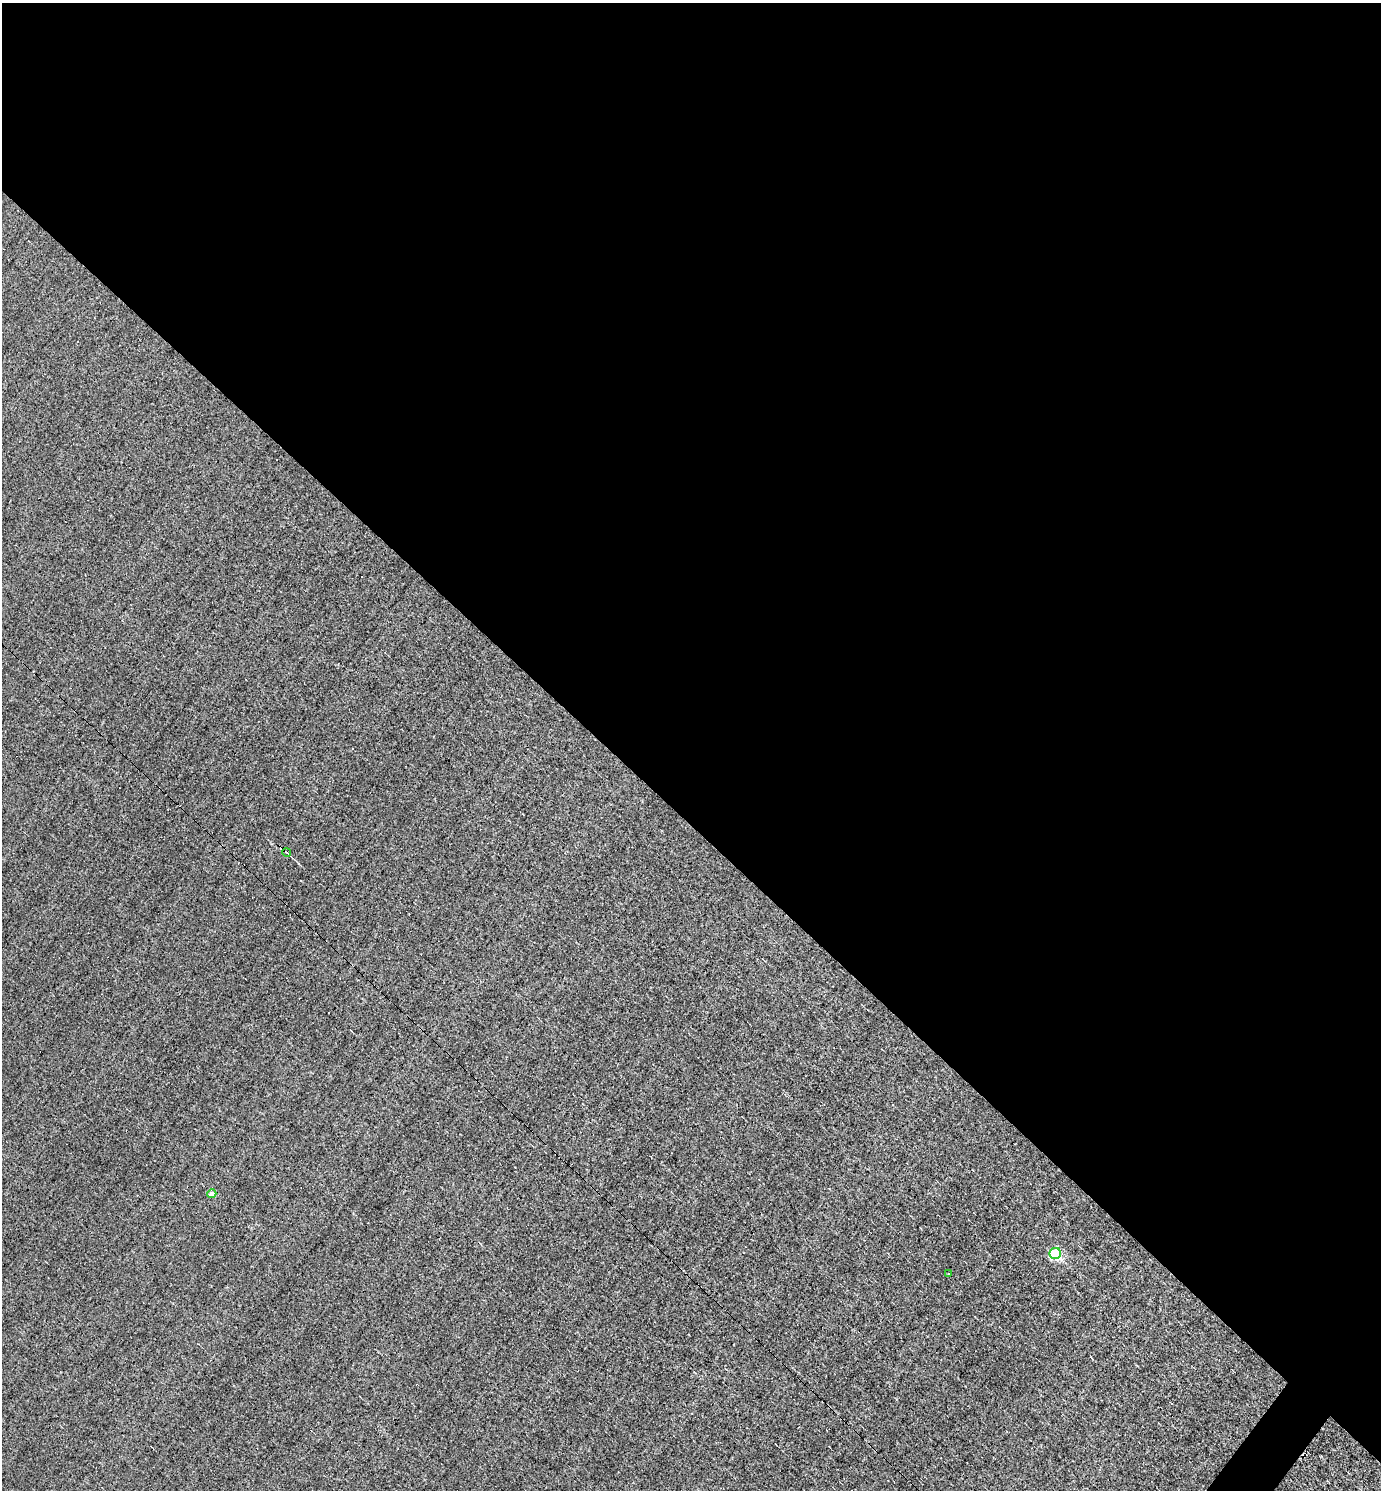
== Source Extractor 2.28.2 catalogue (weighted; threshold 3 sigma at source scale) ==
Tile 3 of 4 x 4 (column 3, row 1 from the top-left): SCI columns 2906-4284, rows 4465-5952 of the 5953 x 5952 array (HDU 1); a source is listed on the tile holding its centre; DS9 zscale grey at full resolution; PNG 1383 x 1492 px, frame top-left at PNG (2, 3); each listed source drawn as its Kron ellipse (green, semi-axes under 4 px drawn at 4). Shown black and unused: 56% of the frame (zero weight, under 3 of 5 exposures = <1% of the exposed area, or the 3 px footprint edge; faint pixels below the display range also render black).
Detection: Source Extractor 2.28.2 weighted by HDU 2 'WHT'; one run over the whole footprint, this tile lists its part. Background -0.00175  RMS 0.045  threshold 0.202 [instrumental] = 3 sigma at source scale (4.5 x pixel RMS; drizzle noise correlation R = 1.50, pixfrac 1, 0.05/0.05 arcsec/px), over >= 5 px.
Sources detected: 6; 2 cosmic-ray / hot-pixel residue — neither listed nor drawn; the other 4 listed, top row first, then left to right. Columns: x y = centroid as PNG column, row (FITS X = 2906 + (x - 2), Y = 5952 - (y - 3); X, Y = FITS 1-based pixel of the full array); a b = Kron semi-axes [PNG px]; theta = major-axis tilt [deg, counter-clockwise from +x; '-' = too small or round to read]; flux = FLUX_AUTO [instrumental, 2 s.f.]
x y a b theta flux
287 852 4 2 - 3.4
212 1194 4 4 - 53
1055 1253 6 5 - 490
948 1274 2 2 - 4.1